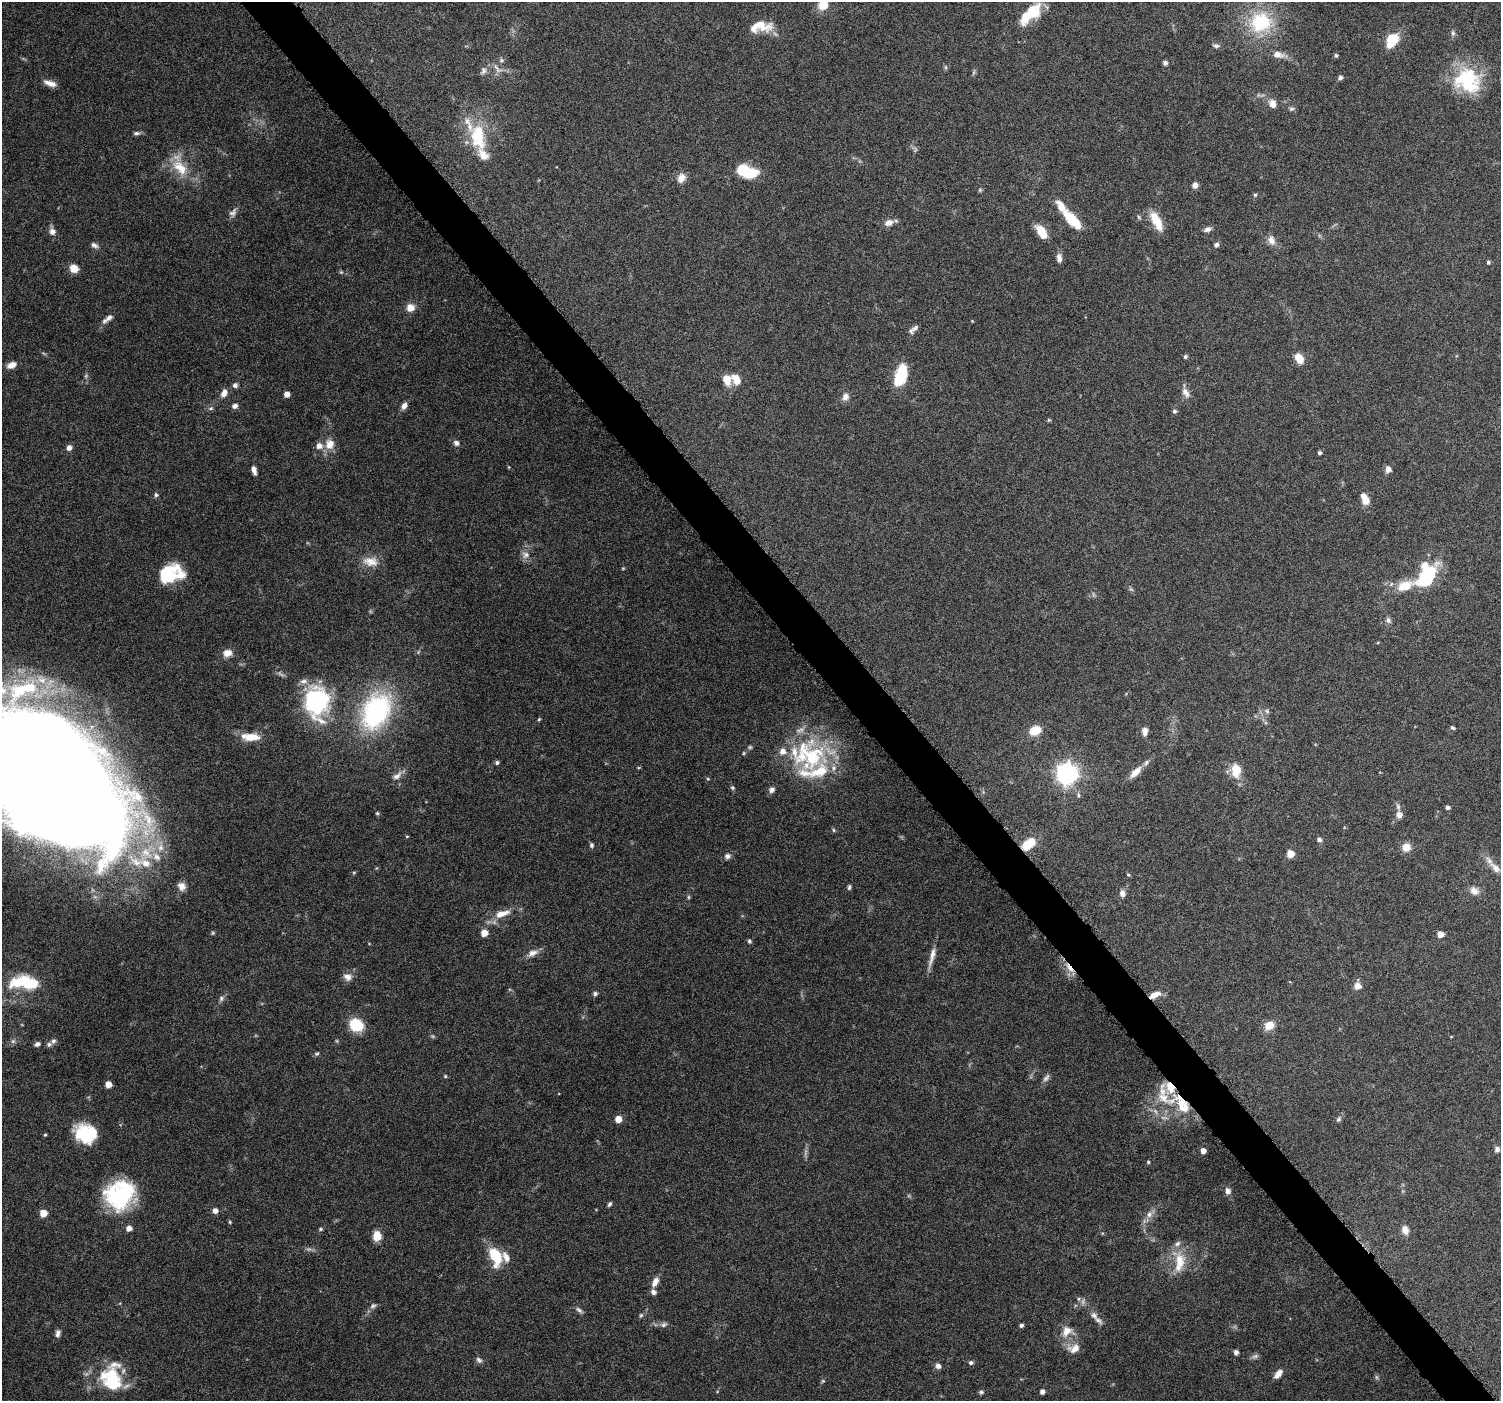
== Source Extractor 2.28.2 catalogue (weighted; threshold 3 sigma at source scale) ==
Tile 6 of 4 x 4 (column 2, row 2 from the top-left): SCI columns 1513-3011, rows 3017-4415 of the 6018 x 5967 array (HDU 1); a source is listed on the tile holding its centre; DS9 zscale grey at full resolution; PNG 1503 x 1403 px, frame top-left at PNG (2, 2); no overlay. Shown black and unused: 3% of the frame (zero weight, under 6 of 12 exposures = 1% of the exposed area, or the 3 px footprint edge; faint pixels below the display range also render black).
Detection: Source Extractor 2.28.2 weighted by HDU 2 'WHT'; one run over the whole footprint, this tile lists its part. Background 0.0622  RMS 0.0027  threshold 0.011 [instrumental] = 3 sigma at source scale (4.09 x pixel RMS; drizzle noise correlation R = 1.36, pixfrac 0.8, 0.0396/0.0396 arcsec/px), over >= 5 px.
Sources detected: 228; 13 too faint to see at this stretch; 5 inside a brighter object's white glare — not listed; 24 inside a brighter listed object's ellipse — not listed separately; the other 186 listed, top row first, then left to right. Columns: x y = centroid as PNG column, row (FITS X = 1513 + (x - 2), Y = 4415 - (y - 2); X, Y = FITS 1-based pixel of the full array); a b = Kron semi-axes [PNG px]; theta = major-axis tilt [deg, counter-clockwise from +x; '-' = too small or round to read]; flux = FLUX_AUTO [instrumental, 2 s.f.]
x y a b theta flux
823 5 8 7 - 6.1
1030 14 34 14 43 7.9
1260 22 28 24 19 16
761 26 27 13 5 5.3
1453 33 8 6 90 0.64
1392 40 14 11 64 7.2
1216 46 10 6 -9 0.67
1278 54 11 7 -13 2.1
1336 55 4 4 - 0.5
501 60 7 5 20 0.53
1165 63 5 5 - 0.72
945 67 6 4 -71 0.37
497 69 17 7 -46 1.6
483 71 10 7 77 0.98
1340 77 5 4 - 0.78
1468 80 33 29 -43 17
50 83 15 6 -17 1.8
1273 104 9 8 - 1.9
1292 109 7 5 1 0.53
136 133 9 5 5 0.66
483 155 65 19 -72 10
180 167 28 15 -46 6.6
747 171 22 12 -20 9.4
681 178 13 9 62 2
1195 185 6 6 - 1.3
980 190 6 5 - 0.36
1255 195 5 5 - 0.35
1061 207 16 8 -60 3
233 213 13 8 57 1.1
1139 217 6 4 -70 0.33
1156 221 23 9 -61 4.9
1075 222 21 9 -56 5.7
889 223 11 8 19 1.8
1207 229 10 6 23 0.96
52 231 9 7 -68 1.4
1041 231 15 8 -56 4.7
1271 240 12 9 -66 1.7
94 245 11 6 -28 0.86
1216 245 6 5 - 0.78
1059 258 11 6 -83 1.3
1488 262 4 4 - 0.5
74 268 9 8 - 2.9
410 307 10 9 - 2.2
109 318 10 6 41 1.1
972 321 4 3 - 0.18
915 328 11 6 36 0.84
1185 357 4 4 - 0.51
1299 358 10 7 -57 3.7
12 365 10 6 23 1.9
900 376 23 12 73 9.4
726 379 9 7 -74 4
737 381 10 8 86 2.5
235 385 6 6 - 0.85
224 393 11 7 64 1.6
1186 393 15 8 -56 1.6
287 394 5 4 - 1.9
845 397 10 8 47 1.4
235 406 7 6 - 0.91
404 406 9 6 64 1.3
211 408 7 5 7 0.52
1174 411 5 5 - 0.55
1049 420 5 5 - 0.28
456 443 8 7 - 0.88
330 444 14 12 80 2.9
69 448 5 5 - 1.4
1319 453 4 4 - 0.6
509 467 5 3 - 0.19
1388 469 7 7 - 1.2
254 470 9 4 -75 1.3
156 495 6 5 - 0.52
1365 499 12 7 -67 3.3
526 555 11 10 - 1.6
370 562 22 13 -9 3.5
168 574 26 17 40 10
1427 577 25 13 54 18
1405 586 23 11 21 5.6
1388 620 8 7 - 0.84
227 653 11 8 5 2.3
41 679 18 14 -15 5.4
317 702 35 25 -85 27
376 711 41 28 63 39
1267 711 7 5 -46 0.49
539 719 4 3 - 0.29
1452 728 6 4 -39 0.41
1035 731 12 8 23 5.1
1145 732 11 7 89 1.2
251 737 23 9 -3 4.4
750 747 5 5 - 0.39
744 753 5 4 - 0.31
811 755 57 38 -16 28
497 763 5 4 - 0.54
1236 770 15 10 -83 4.8
1136 772 19 7 44 2.5
1067 774 8 8 - 160
46 776 122 66 -42 1400
397 776 16 8 39 1.7
708 779 5 3 - 0.25
732 788 6 5 - 0.42
772 790 8 7 - 0.99
1078 795 8 4 -82 0.43
1398 807 9 5 -75 0.72
1448 807 5 4 - 0.68
377 813 5 4 - 0.38
1399 815 7 7 - 1.5
834 830 5 5 - 0.35
407 836 5 3 - 0.22
1319 839 7 5 -49 0.65
591 845 6 5 - 0.48
1026 845 10 10 - 4.1
161 847 13 9 85 2.4
1406 847 10 9 - 2.5
1290 854 5 5 - 4.6
727 856 8 7 - 0.92
145 863 24 13 -30 6.3
1495 868 20 9 -47 2.7
354 872 5 3 - 0.28
1128 875 5 3 - 0.24
182 886 11 9 -53 1.6
849 887 6 4 80 0.51
1474 891 11 9 -32 1.8
1122 893 9 7 -75 1.1
688 897 5 5 - 0.33
502 914 23 9 16 3.7
484 933 5 5 - 3.4
1440 934 6 5 - 1.9
749 941 6 5 - 0.42
533 953 14 7 23 1.8
932 957 29 6 75 2.3
1070 968 13 5 -53 2
347 977 11 9 -27 1.6
25 983 31 13 -4 12
1357 986 9 8 - 1.7
595 994 6 6 - 0.53
1155 995 14 7 24 2.3
221 998 8 6 88 0.63
356 1025 11 10 - 11
1269 1025 11 9 23 3.1
13 1041 6 6 - 0.62
53 1041 7 6 - 0.67
37 1044 7 5 24 0.83
317 1054 7 5 34 0.44
445 1076 4 4 - 0.3
1046 1078 13 6 52 0.88
108 1084 5 5 - 2.8
1163 1096 44 19 -73 11
618 1119 5 5 - 3.3
1339 1119 8 6 52 0.56
83 1133 21 16 -55 11
45 1135 4 4 - 0.26
1497 1149 7 6 - 0.79
1203 1151 4 4 - 1.8
1148 1162 4 4 - 0.29
1228 1191 7 6 - 1.2
119 1198 34 26 -25 21
609 1204 6 4 57 0.52
215 1211 5 5 - 1.4
43 1213 5 5 - 4.1
1149 1214 10 8 47 1.5
230 1222 4 4 - 0.31
129 1228 5 5 - 1.6
320 1229 6 4 16 0.4
1405 1230 11 8 -73 1.7
377 1236 7 6 - 5.8
495 1256 14 8 -70 13
506 1257 15 8 -62 1.9
1180 1261 23 14 -87 5.8
655 1282 13 7 63 1.7
1083 1301 10 5 77 0.81
373 1306 9 6 20 0.67
579 1310 11 5 -38 0.75
641 1315 6 5 - 0.41
1098 1320 14 6 -39 1.1
664 1325 9 6 32 0.72
1021 1325 4 4 - 0.61
1067 1331 17 15 30 3.5
58 1333 9 6 78 0.97
1074 1348 17 12 18 2.5
1236 1352 5 4 - 0.91
1255 1356 10 5 14 0.69
479 1360 9 6 -41 0.79
971 1363 6 5 - 0.58
938 1366 6 6 - 1.1
1278 1374 12 6 50 1.6
112 1376 28 23 -3 13
981 1392 6 5 - 0.48
1042 1392 4 4 - 1.1
Overlapping masked pixels (flux is a lower limit): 3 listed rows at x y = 1026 845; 1070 968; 1155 995
Isophote crosses this tile's border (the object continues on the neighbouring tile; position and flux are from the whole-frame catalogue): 2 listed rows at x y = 823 5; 46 776